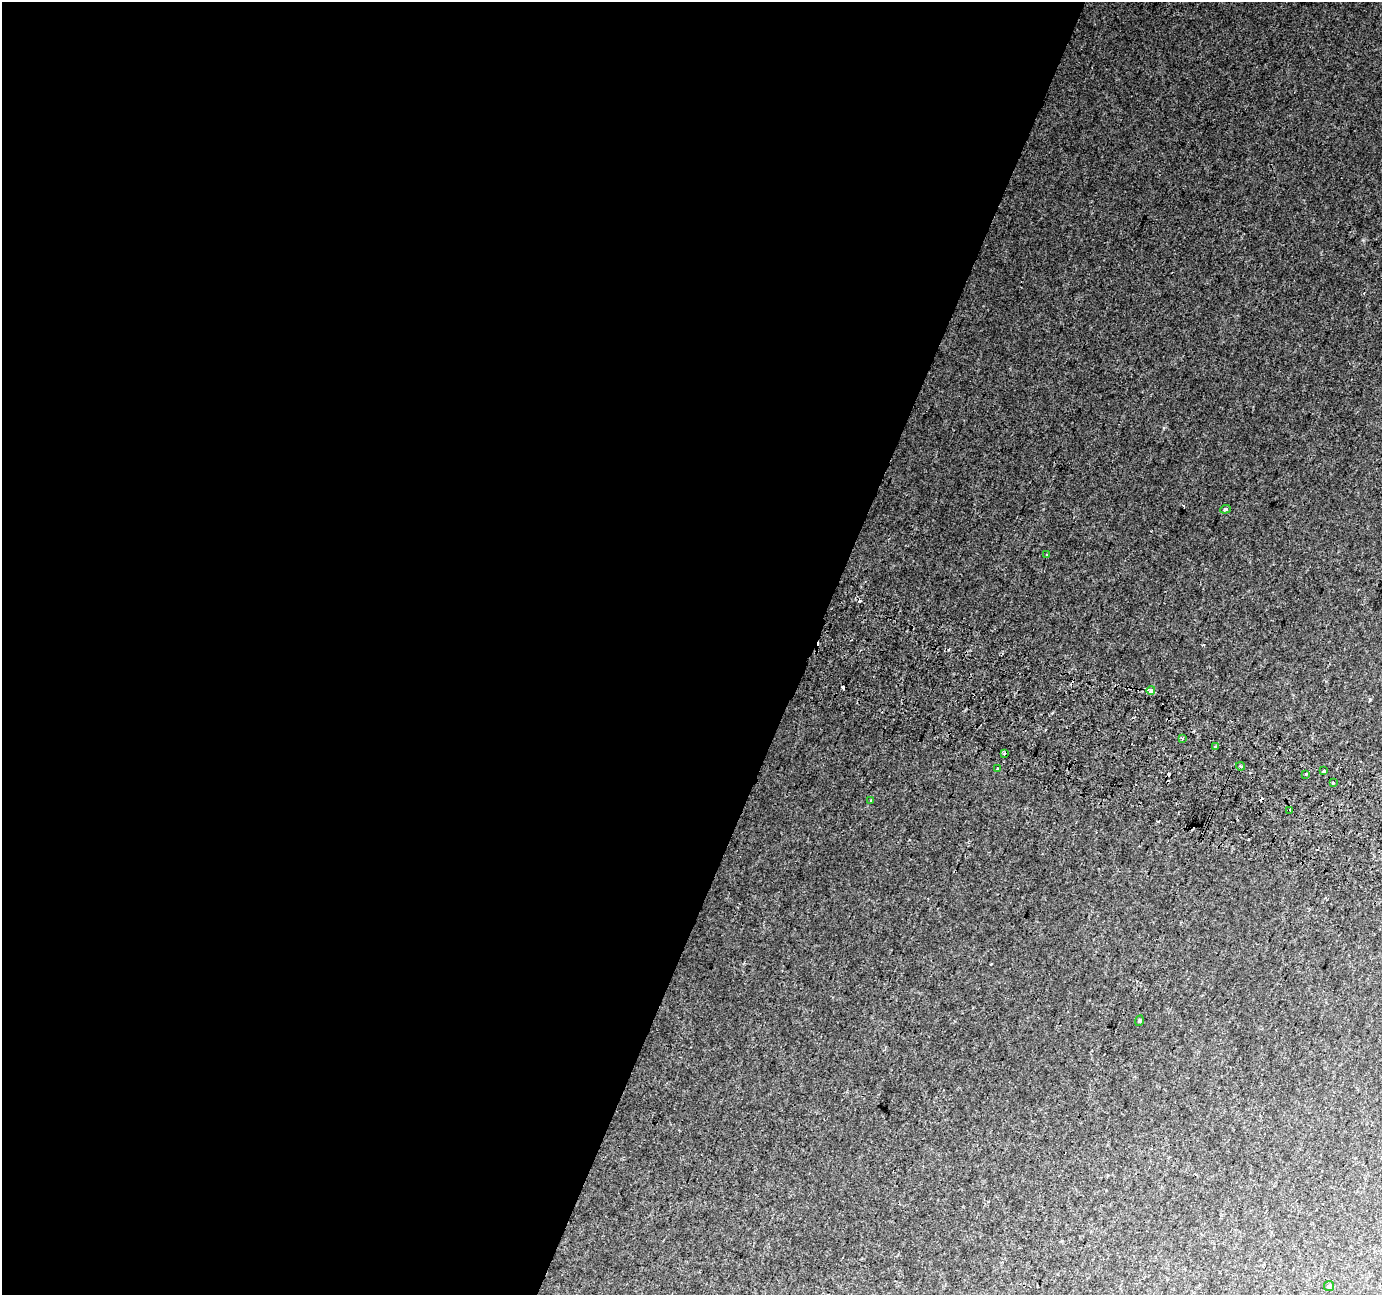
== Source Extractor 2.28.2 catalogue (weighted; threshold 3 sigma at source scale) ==
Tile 5 of 4 x 4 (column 1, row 2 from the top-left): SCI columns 24-1403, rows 2904-4196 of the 5557 x 5739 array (HDU 1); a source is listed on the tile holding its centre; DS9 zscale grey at full resolution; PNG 1384 x 1297 px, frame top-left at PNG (2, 2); each listed source drawn as its Kron ellipse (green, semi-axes under 4 px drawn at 4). Shown black and unused: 59% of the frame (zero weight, under 2 of 3 exposures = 2% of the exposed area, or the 3 px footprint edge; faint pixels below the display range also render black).
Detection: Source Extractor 2.28.2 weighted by HDU 2 'WHT'; one run over the whole footprint, this tile lists its part. Background 0.0147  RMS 0.004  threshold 0.0178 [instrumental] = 3 sigma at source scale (4.5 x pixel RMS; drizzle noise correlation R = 1.50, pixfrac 1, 0.0396/0.0396 arcsec/px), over >= 5 px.
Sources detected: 26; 11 cosmic-ray / hot-pixel residue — neither listed nor drawn; the other 15 listed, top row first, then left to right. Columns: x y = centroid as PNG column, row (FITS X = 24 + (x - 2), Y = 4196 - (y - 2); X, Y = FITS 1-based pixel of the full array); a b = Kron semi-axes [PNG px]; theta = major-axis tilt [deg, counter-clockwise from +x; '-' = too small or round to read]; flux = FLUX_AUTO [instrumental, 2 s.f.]
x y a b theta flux
1225 509 5 4 - 0.59
1046 555 3 2 - 0.36
1151 690 4 3 - 2.6
1182 738 3 3 - 1.6
1216 747 3 3 - 11
1005 754 3 3 - 0.89
1240 766 4 3 - 0.46
997 769 3 3 - 1
1324 771 4 3 - 1.5
1306 774 4 2 - 0.45
1333 783 3 3 - 2.4
871 801 3 3 - 0.71
1290 810 4 2 - 0.76
1139 1021 5 3 - 0.4
1329 1286 5 5 - 0.61
Overlapping masked pixels (flux is a lower limit): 1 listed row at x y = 1151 690
Unlisted compact peaks at least as high as the median listed source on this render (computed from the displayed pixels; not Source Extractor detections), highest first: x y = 1370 699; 1363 240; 1164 428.